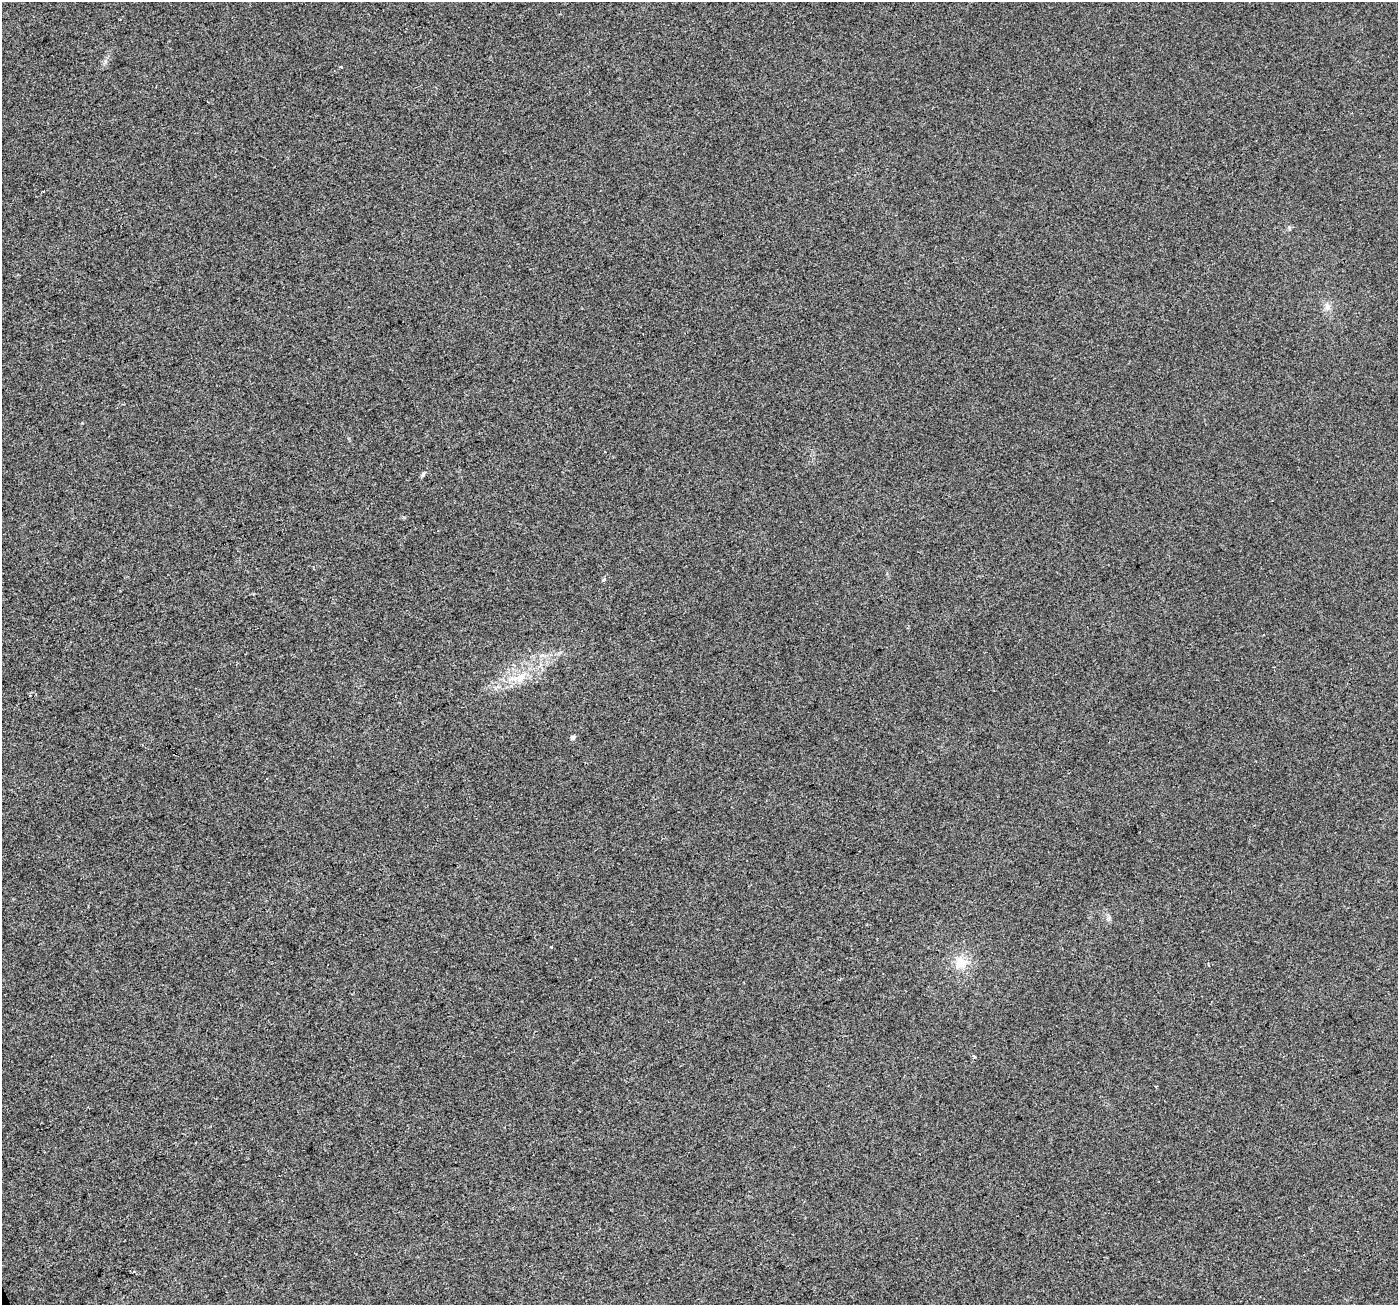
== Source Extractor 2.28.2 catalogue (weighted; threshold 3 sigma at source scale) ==
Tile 7 of 4 x 4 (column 3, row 2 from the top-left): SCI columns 2793-4188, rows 2747-4049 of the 5583 x 5434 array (HDU 1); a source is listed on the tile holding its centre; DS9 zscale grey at full resolution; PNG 1400 x 1307 px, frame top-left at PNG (2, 2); no overlay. Shown black and unused: <1% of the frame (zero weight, under 2 of 3 exposures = <1% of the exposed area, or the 3 px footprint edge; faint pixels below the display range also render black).
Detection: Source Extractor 2.28.2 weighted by HDU 2 'WHT'; one run over the whole footprint, this tile lists its part. Background 0.014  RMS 0.0079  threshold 0.0356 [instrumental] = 3 sigma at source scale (4.5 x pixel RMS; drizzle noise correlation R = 1.50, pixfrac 1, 0.0396/0.0396 arcsec/px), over >= 5 px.
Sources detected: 8; all 8 listed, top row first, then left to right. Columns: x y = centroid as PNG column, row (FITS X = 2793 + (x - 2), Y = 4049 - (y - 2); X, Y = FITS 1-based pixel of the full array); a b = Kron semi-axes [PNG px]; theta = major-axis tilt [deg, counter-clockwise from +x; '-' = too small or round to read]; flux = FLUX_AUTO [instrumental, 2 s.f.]
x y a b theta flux
341 66 3 3 - 2.3
43 192 3 3 - 2.2
1327 307 9 8 - 3.8
605 452 3 2 - 0.74
604 579 5 3 - 0.84
521 677 18 11 42 12
573 737 4 4 - 2.8
961 963 16 16 - 13